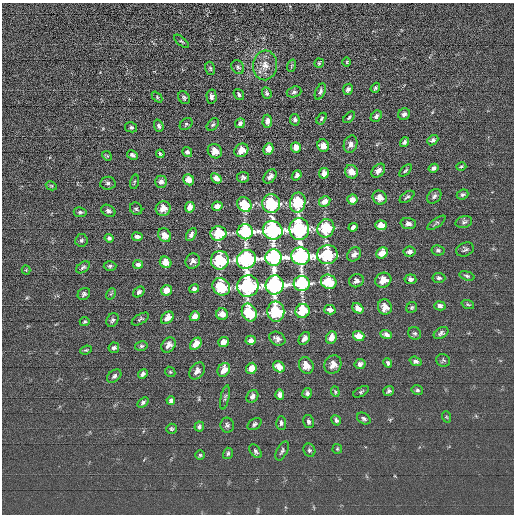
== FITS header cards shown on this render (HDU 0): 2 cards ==
NAXIS1  =                  512 / length of data axis 1
NAXIS2  =                  512 / length of data axis 2

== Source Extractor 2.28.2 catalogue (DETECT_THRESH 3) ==
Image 512 x 512 px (HDU 0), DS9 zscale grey, 1 PNG px = 1 image px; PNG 516 x 516 px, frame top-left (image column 1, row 512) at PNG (2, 3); each listed source drawn as its Kron ellipse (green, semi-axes under 4 px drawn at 4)
Background 1.2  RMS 16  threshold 47.7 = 3 sigma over >= 5 px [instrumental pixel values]
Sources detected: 182; all 182 listed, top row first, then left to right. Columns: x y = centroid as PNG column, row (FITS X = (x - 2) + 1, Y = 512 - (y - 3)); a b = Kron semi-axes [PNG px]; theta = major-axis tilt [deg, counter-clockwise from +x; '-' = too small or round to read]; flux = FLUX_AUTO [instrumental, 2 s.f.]
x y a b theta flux
181 41 9 3 -39 1400
347 62 5 3 - 1000
319 63 5 4 - 1300
265 65 15 12 83 12000
291 66 6 4 71 1500
238 67 7 6 - 2500
210 68 7 5 -74 1700
375 88 5 4 - 1800
348 89 6 5 - 3100
294 92 7 5 18 2500
320 92 8 4 66 2700
267 93 6 4 -72 2200
239 94 6 5 - 2400
157 97 6 4 -48 1700
211 97 7 5 -87 3600
184 98 7 5 -58 2500
404 114 6 5 - 3000
376 116 6 4 52 2700
349 117 7 3 45 1500
322 119 6 4 56 1600
295 120 6 4 -78 2800
267 121 6 4 88 4800
240 123 5 5 - 3100
186 124 7 5 43 1900
213 125 7 5 47 1900
159 126 6 4 -70 2700
131 127 6 5 - 2200
433 140 6 4 39 2400
404 142 5 4 - 2500
351 144 9 6 73 4400
323 146 6 5 - 9300
296 147 5 5 - 10000
268 149 6 5 - 9900
241 150 7 6 - 10000
215 151 7 7 - 8300
187 152 5 5 - 3200
160 154 4 3 - 1500
132 155 6 4 -27 2900
107 156 5 4 - 1400
461 167 5 3 - 1300
434 168 5 4 - 3200
378 171 8 5 46 4900
405 171 7 3 44 1500
351 172 7 6 - 11000
324 173 5 5 - 7500
297 175 5 4 - 4300
270 176 8 5 50 4500
243 177 6 5 - 2500
216 178 6 4 -39 7900
189 180 6 5 - 9800
134 182 7 2 75 1100
161 182 6 6 - 4100
108 183 8 6 8 2600
51 186 6 4 -29 1200
463 194 6 5 - 2500
434 196 8 6 49 3100
407 197 8 4 35 2400
380 198 7 6 - 9000
352 200 5 5 - 7700
325 201 6 5 - 9400
271 203 9 9 - 76000
298 203 10 7 79 52000
244 204 8 6 -52 42000
217 206 5 4 - 6100
190 207 5 4 - 7100
163 208 7 7 - 7900
136 209 6 5 - 2000
108 211 7 5 -30 3100
80 212 6 5 - 2000
464 222 8 6 15 2700
436 223 11 4 35 2100
408 224 7 5 -3 4400
381 225 6 5 - 11000
353 227 4 4 - 3800
326 228 9 8 - 52000
299 229 11 10 - 200000
273 230 10 9 - 290000
245 232 7 7 - 200000
218 233 8 7 - 43000
191 234 7 4 59 3500
164 235 7 6 - 9100
137 237 5 4 - 3300
109 238 4 4 - 2700
81 240 6 6 - 2100
465 249 9 6 22 2600
438 250 6 5 - 2200
410 252 6 5 - 4300
382 253 6 5 - 11000
354 254 8 6 48 4500
327 255 10 9 - 80000
301 256 9 8 - 290000
273 258 8 8 - 420000
246 259 10 9 - 290000
220 260 9 9 - 79000
193 261 8 7 - 4700
166 262 6 5 - 11000
138 264 5 4 - 3900
110 266 6 4 2 1900
83 267 7 5 35 2400
26 270 4 4 - 1100
467 276 8 4 -17 2000
439 278 6 5 - 2400
410 279 6 5 - 3600
383 280 8 7 - 11000
356 281 7 6 - 4100
329 282 8 7 - 46000
302 284 8 7 - 200000
274 285 9 9 - 310000
248 286 11 10 - 200000
221 287 9 8 - 53000
194 289 5 4 - 3700
166 290 6 5 - 11000
139 292 6 4 37 3300
84 294 6 5 - 2500
111 294 6 4 59 1600
468 304 6 3 -19 1400
440 306 5 4 - 3000
385 307 7 7 - 8500
412 307 6 5 - 1700
358 308 6 4 -39 7500
330 310 5 4 - 6500
303 311 7 7 - 42000
249 312 9 7 -65 53000
276 312 10 8 -89 79000
222 314 6 6 - 9600
195 316 5 4 - 7200
167 318 7 5 44 8900
140 319 9 5 31 1900
112 320 7 5 60 2600
85 322 5 4 - 1700
415 333 7 6 - 2300
441 333 8 5 31 2700
386 335 6 4 -22 3900
359 336 6 5 - 12000
304 338 7 5 57 5100
331 338 6 5 - 9000
277 339 8 6 -27 5200
251 340 5 4 - 4300
223 342 5 5 - 7100
196 344 7 5 47 11000
168 345 8 6 50 5100
141 346 6 5 - 1900
114 348 5 5 - 3300
86 350 6 4 22 1300
443 360 7 6 - 2000
416 361 6 4 -20 3500
388 363 5 3 - 2000
360 364 6 5 - 3900
306 365 8 7 - 11000
333 365 9 8 - 8700
279 367 6 5 - 11000
251 368 6 5 - 12000
224 370 7 5 57 9600
197 371 9 6 55 5000
170 372 5 4 - 1300
143 374 5 4 - 3100
114 376 8 5 41 2900
417 390 6 4 -14 1900
389 391 5 5 - 2300
335 392 5 4 - 1400
361 392 8 4 30 1900
307 393 5 4 - 3000
280 395 5 4 - 4600
252 396 7 5 54 4100
225 397 12 4 78 2000
171 400 4 4 - 2200
143 402 6 4 35 2200
447 417 6 3 -70 1100
364 419 7 5 -32 2500
336 420 5 4 - 2700
308 422 6 5 - 2600
281 423 7 5 -86 2700
255 424 8 5 33 2400
227 425 7 6 - 2900
199 427 5 4 - 2600
171 429 5 5 - 1700
337 449 5 4 - 1200
309 450 7 5 -62 2300
256 451 8 5 -51 2500
282 451 10 5 63 2600
228 453 6 5 - 2100
200 455 5 5 - 1500